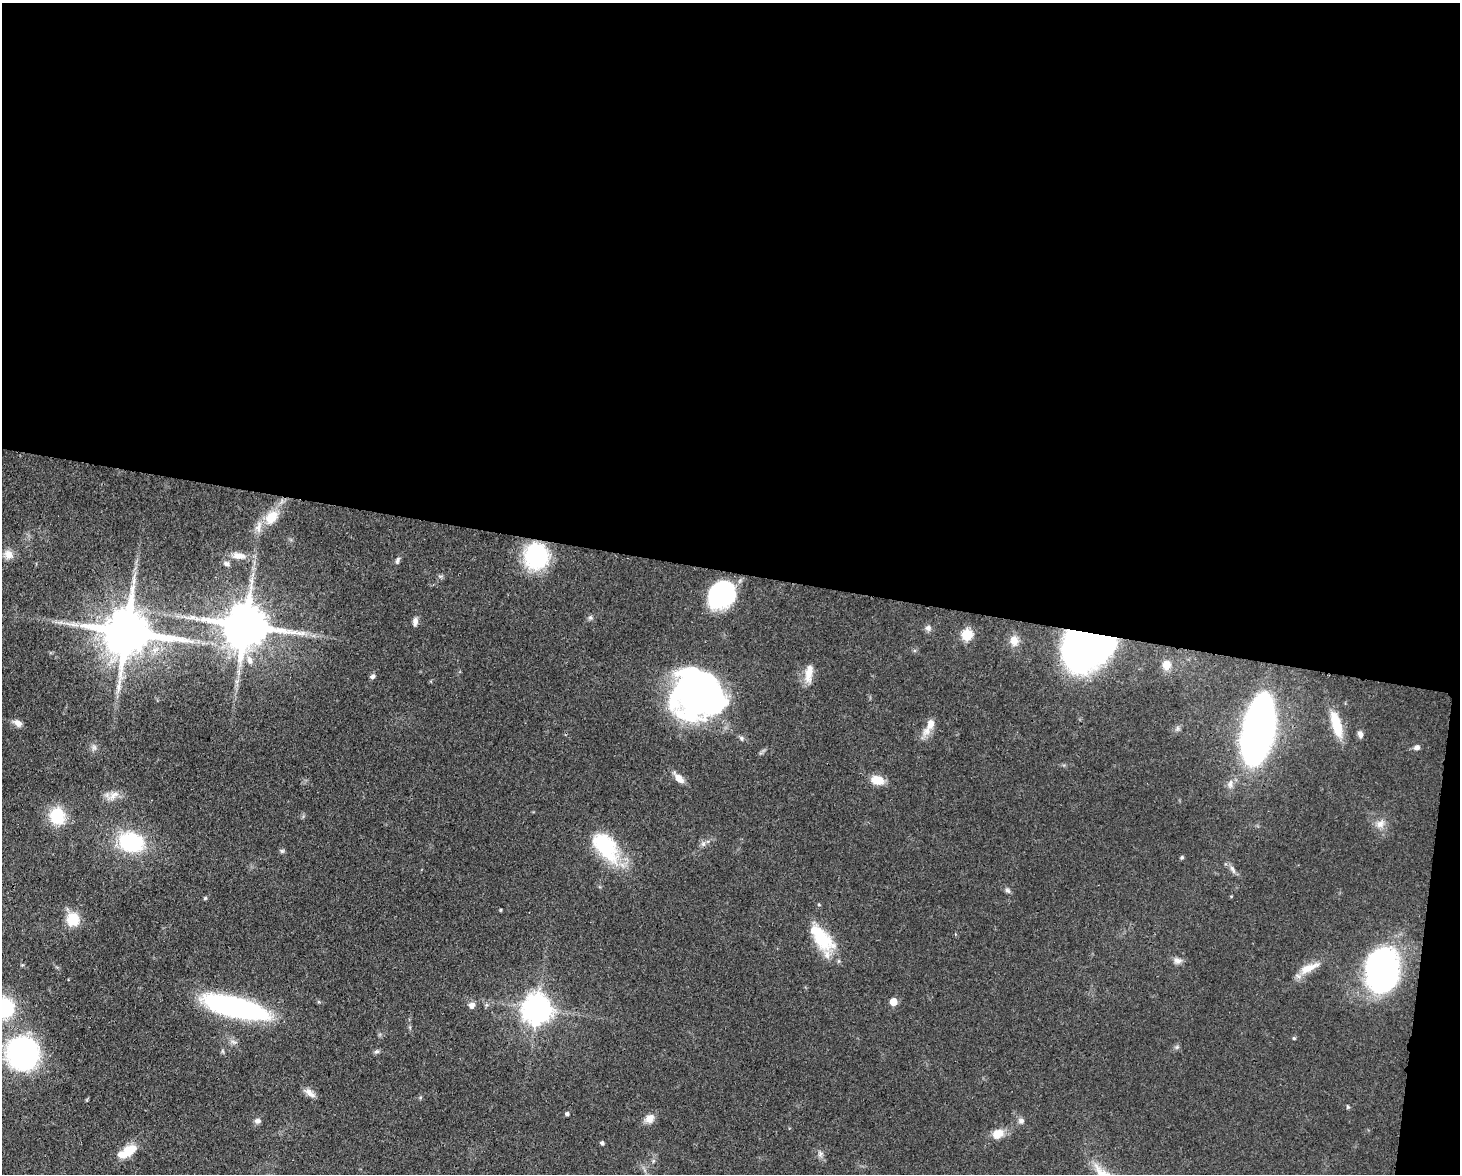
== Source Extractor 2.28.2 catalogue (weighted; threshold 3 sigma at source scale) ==
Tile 3 of 3 x 4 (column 3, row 1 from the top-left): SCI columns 3219-4676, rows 3595-4766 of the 4863 x 4839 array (HDU 1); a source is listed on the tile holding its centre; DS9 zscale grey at full resolution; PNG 1462 x 1176 px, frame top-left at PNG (2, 3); no overlay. Shown black and unused: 50% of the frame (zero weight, under 3 of 4 exposures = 9% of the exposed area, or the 3 px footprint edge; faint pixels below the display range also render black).
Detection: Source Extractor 2.28.2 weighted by HDU 2 'WHT'; one run over the whole footprint, this tile lists its part. Background 0.0929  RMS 0.0046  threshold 0.0207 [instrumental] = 3 sigma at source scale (4.5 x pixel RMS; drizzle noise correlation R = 1.50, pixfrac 1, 0.05/0.05 arcsec/px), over >= 5 px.
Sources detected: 76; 5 inside a brighter object's white glare — not listed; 3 inside a brighter listed object's ellipse — not listed separately; the other 68 listed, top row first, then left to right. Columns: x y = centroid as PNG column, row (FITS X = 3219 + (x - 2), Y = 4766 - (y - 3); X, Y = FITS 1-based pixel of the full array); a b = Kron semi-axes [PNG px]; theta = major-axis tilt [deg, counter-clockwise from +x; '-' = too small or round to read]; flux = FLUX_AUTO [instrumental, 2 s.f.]
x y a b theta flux
272 517 18 12 49 11
8 554 13 12 - 4
239 556 18 9 -5 5.3
536 556 21 19 -89 48
397 560 9 5 68 1.2
226 564 8 6 -10 1.7
720 596 31 21 52 50
590 617 7 4 0 0.89
415 622 11 6 83 2.1
245 626 14 12 -8 2500
928 628 9 8 - 1.8
126 632 15 13 -8 2600
967 635 6 5 - 37
1090 637 42 21 32 310
1014 641 14 11 -83 4.4
249 660 13 7 -70 2.9
1166 665 12 11 - 5
809 674 22 10 79 6.1
372 676 7 6 - 1.2
696 692 48 38 -20 130
18 723 12 7 -32 2.7
1336 724 33 11 -73 13
929 726 28 9 62 5.6
1258 729 50 20 79 390
1360 734 8 6 -74 1.9
741 738 7 5 -50 1
94 747 9 6 90 1.6
1417 747 7 6 - 1.7
679 778 15 7 -47 4
877 780 14 9 -17 7.5
1230 784 12 6 80 2.3
113 796 20 10 33 4.7
57 816 14 12 -89 22
1380 824 13 10 51 3.8
131 842 22 17 -14 44
703 844 8 6 -70 1.4
606 847 40 22 -53 32
282 851 6 6 - 0.88
1182 857 5 4 - 0.79
1232 869 12 5 -57 2
1007 890 9 6 -38 1.2
205 898 6 4 45 0.61
819 905 5 3 - 0.42
73 919 14 14 - 11
822 939 34 20 -48 21
1177 961 10 9 - 2.4
22 965 5 4 - 0.49
1309 968 28 9 23 7.2
1383 971 27 21 -86 220
893 1002 5 5 - 10
472 1005 8 7 - 2.3
234 1007 60 17 -14 110
4 1008 13 12 - 45
537 1009 9 9 - 690
1294 1038 4 4 - 0.61
1177 1047 6 5 - 0.91
376 1051 7 6 - 1.1
23 1053 31 29 -70 91
310 1093 16 7 -38 3
1348 1106 6 4 -44 0.65
567 1114 4 4 - 1.2
649 1119 11 9 43 4.2
257 1121 8 7 - 1.7
1021 1121 7 7 - 1.8
998 1134 14 11 29 6.5
602 1143 4 4 - 1.2
124 1153 22 10 9 6.9
820 1154 8 6 89 1.5
Overlapping masked pixels (flux is a lower limit): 1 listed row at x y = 1090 637
Isophote crosses this tile's border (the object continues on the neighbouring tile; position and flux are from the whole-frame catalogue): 1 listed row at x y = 4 1008